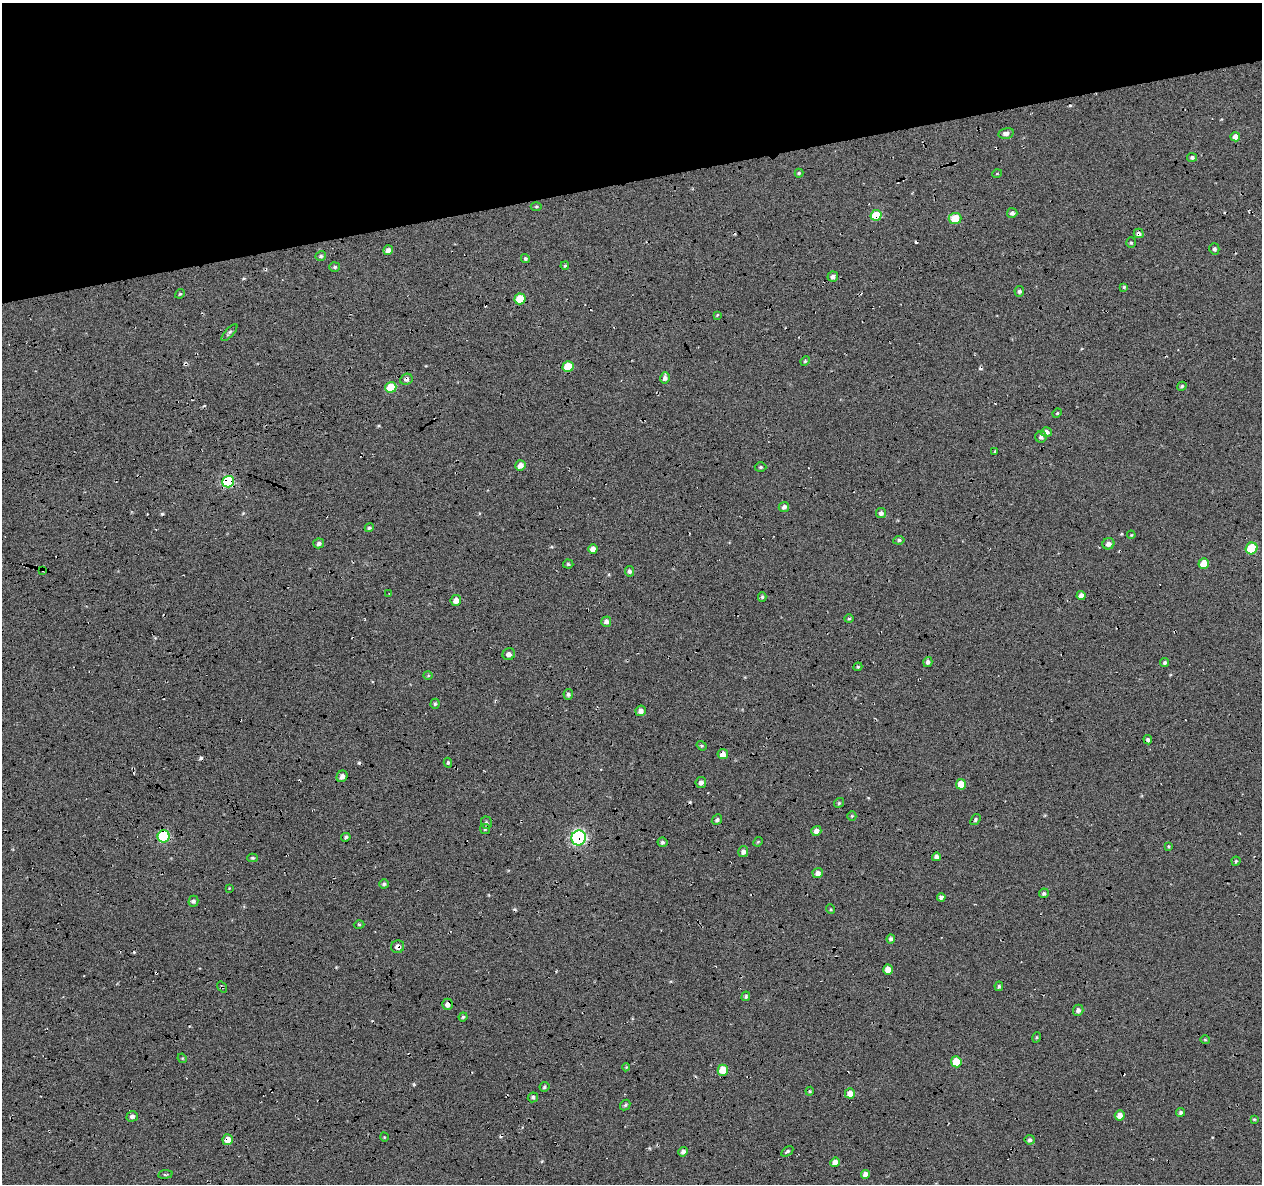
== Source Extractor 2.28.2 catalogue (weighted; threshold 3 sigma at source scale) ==
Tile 3 of 4 x 4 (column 3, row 1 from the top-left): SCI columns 2567-3826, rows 3658-4839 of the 5131 x 4901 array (HDU 1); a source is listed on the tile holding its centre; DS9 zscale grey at full resolution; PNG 1264 x 1186 px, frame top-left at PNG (2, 3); each listed source drawn as its Kron ellipse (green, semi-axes under 4 px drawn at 4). Shown black and unused: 16% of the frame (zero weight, under 5 of 17 exposures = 6% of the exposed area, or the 3 px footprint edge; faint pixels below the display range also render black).
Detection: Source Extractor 2.28.2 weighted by HDU 2 'WHT'; one run over the whole footprint, this tile lists its part. Background -0.152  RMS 0.13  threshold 0.533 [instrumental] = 3 sigma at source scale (4.09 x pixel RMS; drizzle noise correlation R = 1.36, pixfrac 0.8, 0.0396/0.0396 arcsec/px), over >= 5 px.
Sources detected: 148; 20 cosmic-ray / hot-pixel residue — neither listed nor drawn; the other 128 listed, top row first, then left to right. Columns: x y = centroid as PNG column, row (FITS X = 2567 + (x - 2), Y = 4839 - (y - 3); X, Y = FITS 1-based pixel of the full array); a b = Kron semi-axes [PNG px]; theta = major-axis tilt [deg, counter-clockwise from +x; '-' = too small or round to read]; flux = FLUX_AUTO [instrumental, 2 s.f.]
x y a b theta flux
1006 133 8 5 11 57
1235 137 5 4 - 95
1192 157 5 4 - 22
799 173 4 4 - 16
997 174 5 3 - 9.3
536 206 5 3 - 14
1012 213 5 5 - 38
876 215 5 5 - 330
955 219 6 5 - 230
1139 233 5 4 - 48
1131 243 5 4 - 17
1214 249 5 5 - 27
388 250 5 4 - 54
321 256 5 5 - 25
525 259 4 4 - 22
565 266 4 3 - 16
335 267 5 5 - 22
833 277 5 5 - 37
1124 287 4 4 - 14
1019 291 5 5 - 26
180 294 5 4 - 15
520 299 5 5 - 290
717 315 4 3 - 11
229 333 11 3 48 23
805 361 5 4 - 14
568 367 5 5 - 320
665 378 6 4 76 47
406 379 6 5 - 40
1182 386 5 4 - 19
391 387 5 5 - 350
1057 413 5 4 - 15
1046 432 5 5 - 58
1041 437 6 5 - 38
995 451 4 3 - 15
520 465 5 5 - 73
760 467 6 4 0 19
228 482 6 5 - 1200
784 507 5 5 - 38
881 513 5 5 - 39
369 528 5 4 - 23
1131 535 4 3 - 9.5
899 540 5 4 - 25
319 543 5 5 - 39
1108 544 6 5 - 59
1252 548 6 5 - 540
593 549 4 4 - 89
1204 563 5 5 - 220
568 564 5 4 - 18
43 570 3 2 - 10
630 571 5 4 - 29
389 593 4 2 - 8.6
1081 595 4 4 - 57
762 597 5 4 - 18
456 600 5 5 - 91
849 619 4 4 - 15
606 622 5 5 - 47
509 654 6 6 - 42
928 662 5 4 - 38
1165 662 5 4 - 24
858 667 4 4 - 14
428 675 4 4 - 13
568 694 5 5 - 28
435 704 5 4 - 17
641 711 5 5 - 54
1148 740 5 4 - 25
702 746 5 4 - 15
723 754 5 5 - 88
448 763 5 4 - 19
342 776 6 5 - 51
701 782 5 5 - 46
961 784 5 5 - 180
839 803 5 4 - 15
852 816 5 4 - 14
975 819 6 4 54 21
717 820 6 4 46 28
486 823 6 5 - 24
485 829 5 5 - 16
816 831 5 5 - 56
164 836 6 6 - 1200
346 837 5 4 - 22
579 838 7 7 - 2200
663 842 5 5 - 24
758 842 5 4 - 15
1168 846 4 3 - 12
743 852 5 5 - 44
936 857 4 4 - 43
253 858 5 4 - 16
1236 861 4 4 - 15
818 873 5 5 - 59
384 884 5 4 - 19
229 888 4 3 - 8.5
1044 893 5 4 - 22
941 897 4 4 - 32
193 901 5 5 - 32
830 909 5 3 - 12
359 924 5 3 - 14
891 939 4 4 - 31
398 947 6 6 - 51
888 970 5 5 - 110
999 986 5 3 - 17
222 987 6 3 -54 12
746 996 5 4 - 23
447 1004 5 5 - 61
1078 1010 5 5 - 41
463 1017 4 4 - 17
1037 1037 5 3 - 11
1205 1040 5 4 - 14
182 1058 5 4 - 12
956 1062 5 5 - 260
626 1067 4 4 - 11
723 1070 5 5 - 270
544 1087 5 5 - 21
810 1091 4 4 - 13
850 1093 5 5 - 95
533 1097 5 5 - 27
625 1105 6 4 47 18
1180 1112 4 4 - 26
1120 1115 5 5 - 80
132 1116 5 5 - 35
1254 1119 3 3 - 13
384 1137 4 3 - 8.6
228 1140 5 5 - 130
1030 1140 5 5 - 30
787 1151 7 4 33 20
683 1152 5 4 - 42
835 1162 5 4 - 88
165 1174 7 3 7 14
865 1174 4 4 - 65
Overlapping masked pixels (flux is a lower limit): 16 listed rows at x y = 1235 137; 876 215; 1139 233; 520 299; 1046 432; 228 482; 1108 544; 43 570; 1081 595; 723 754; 164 836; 579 838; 398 947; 222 987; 447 1004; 228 1140